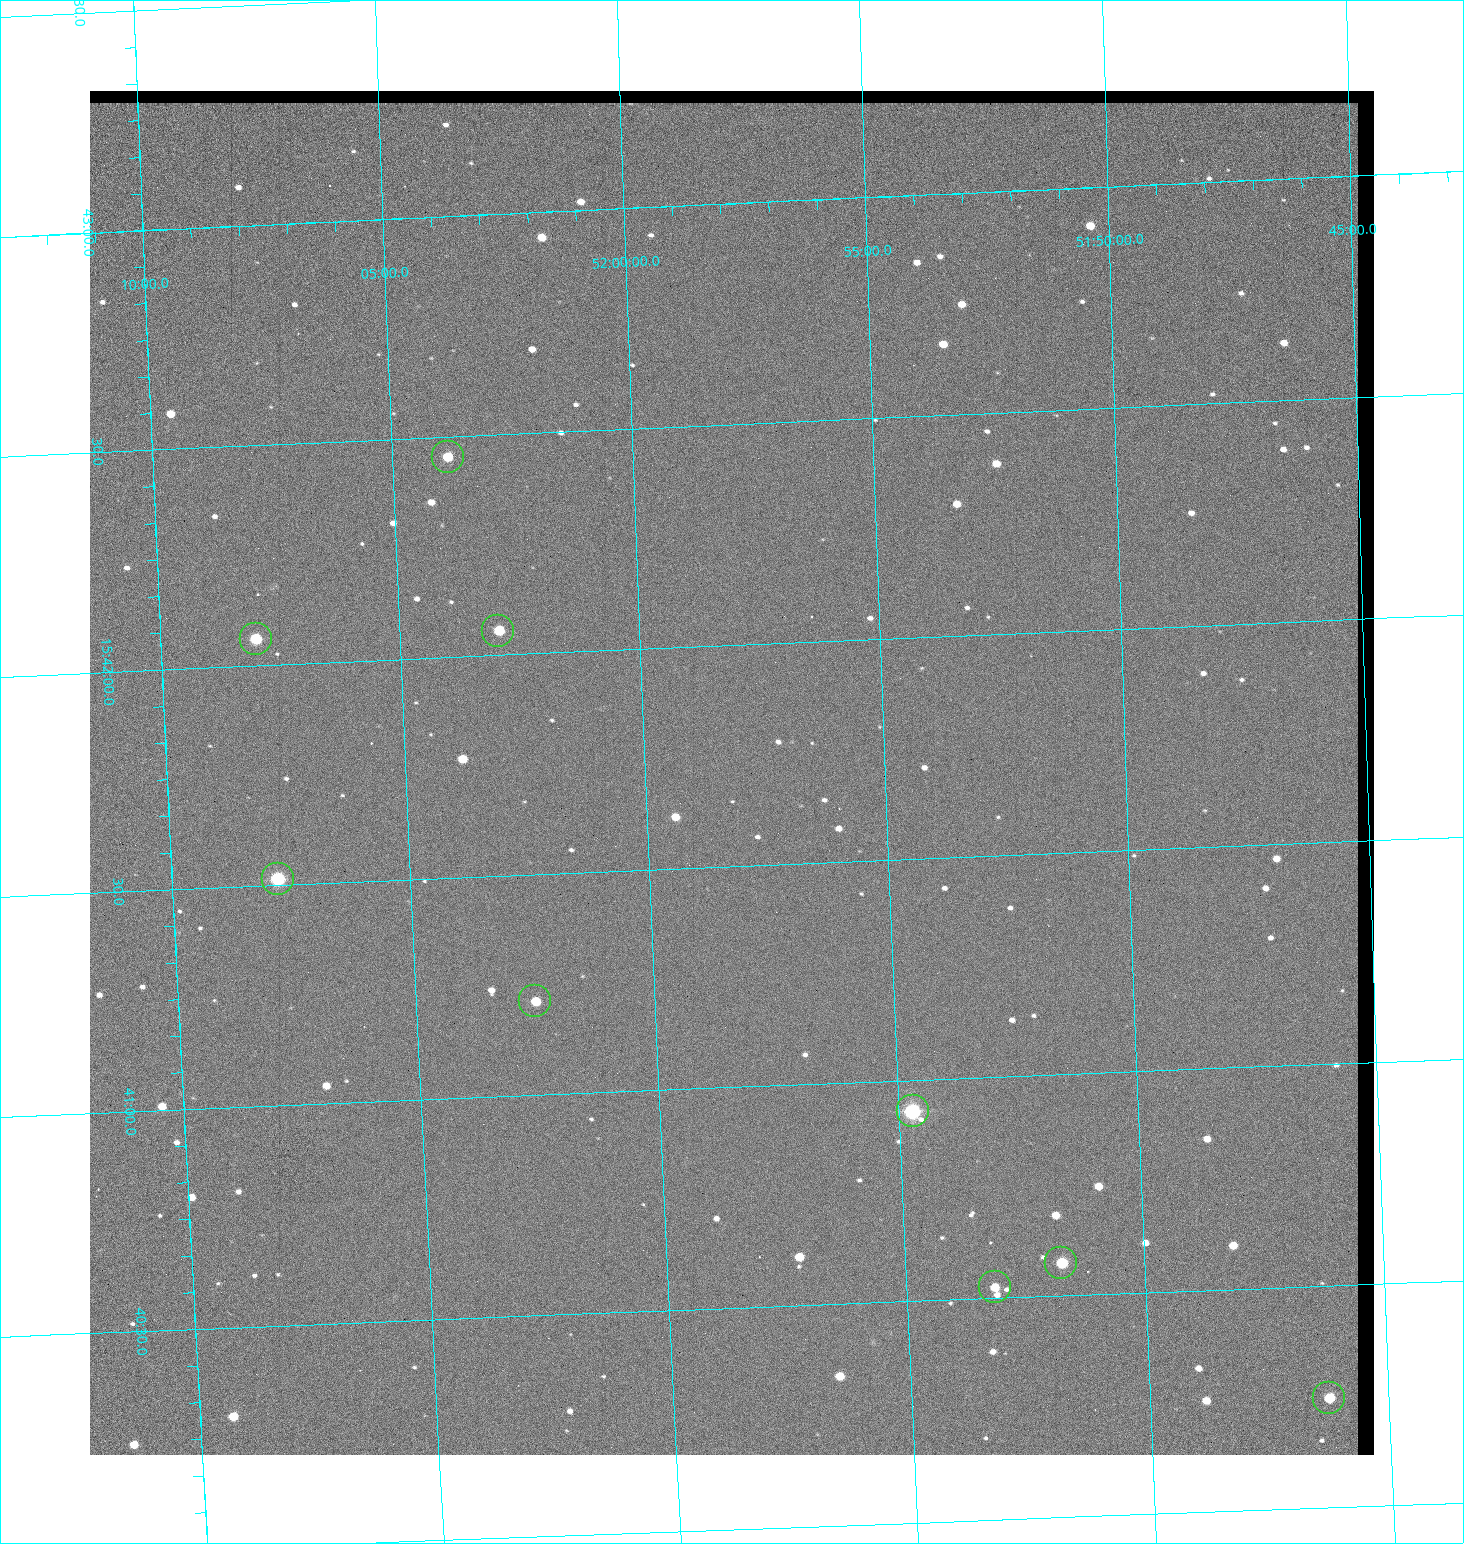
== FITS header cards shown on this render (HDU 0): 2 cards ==
NAXIS1  =                 1284 / length of data axis 1
NAXIS2  =                 1364 / length of data axis 2

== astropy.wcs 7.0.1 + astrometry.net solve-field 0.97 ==
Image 1284 x 1364 px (HDU 0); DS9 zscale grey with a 90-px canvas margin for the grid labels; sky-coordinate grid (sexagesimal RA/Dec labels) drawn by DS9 from the SOLVED WCS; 9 Tycho-2 reference stars matched to detected sources circled (green)
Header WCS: RA---TAN/DEC--TAN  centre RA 15:41:43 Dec +51:58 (235.43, +51.97 deg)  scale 1.26 arcsec/px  FOV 26.9' x 28.5'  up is +92 deg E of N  parity flipped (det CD > 0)
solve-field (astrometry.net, Tycho-2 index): VERIFIED the header's WCS against the Tycho-2 star catalogue (9 matches, 0 conflicts) and refined it, rather than solving blind
Solved WCS: RA---TAN-SIP/DEC--TAN-SIP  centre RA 15:41:43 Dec +51:58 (235.43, +51.97 deg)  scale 1.25 arcsec/px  FOV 26.8' x 28.5'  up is +92 deg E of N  parity flipped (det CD > 0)
The solver's refit moves the header's centre by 0.49 arcsec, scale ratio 0.9967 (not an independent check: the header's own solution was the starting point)
Tycho-2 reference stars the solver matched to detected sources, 9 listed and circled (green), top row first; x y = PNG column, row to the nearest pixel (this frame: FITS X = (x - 90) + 1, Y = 1364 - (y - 91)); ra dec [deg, ICRS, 3 dp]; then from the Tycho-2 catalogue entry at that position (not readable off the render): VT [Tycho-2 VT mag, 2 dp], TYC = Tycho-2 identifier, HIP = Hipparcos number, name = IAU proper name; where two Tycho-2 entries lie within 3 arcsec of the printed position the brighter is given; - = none
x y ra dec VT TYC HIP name
448 457 235.614 +52.064 11.61 3489-1132-1 - -
498 631 235.514 +52.049 11.19 3489-1407-1 - -
256 639 235.515 +52.133 11.12 3489-1380-1 - -
278 879 235.378 +52.130 9.31 3489-1322-1 76850 -
535 1001 235.303 +52.042 11.52 3489-958-1 - -
913 1111 235.232 +51.912 9.59 3489-824-1 - -
1061 1263 235.143 +51.862 10.97 3489-1016-1 - -
995 1287 235.131 +51.886 12.29 3489-908-1 - -
1329 1398 235.062 +51.771 11.53 3489-1453-1 - -